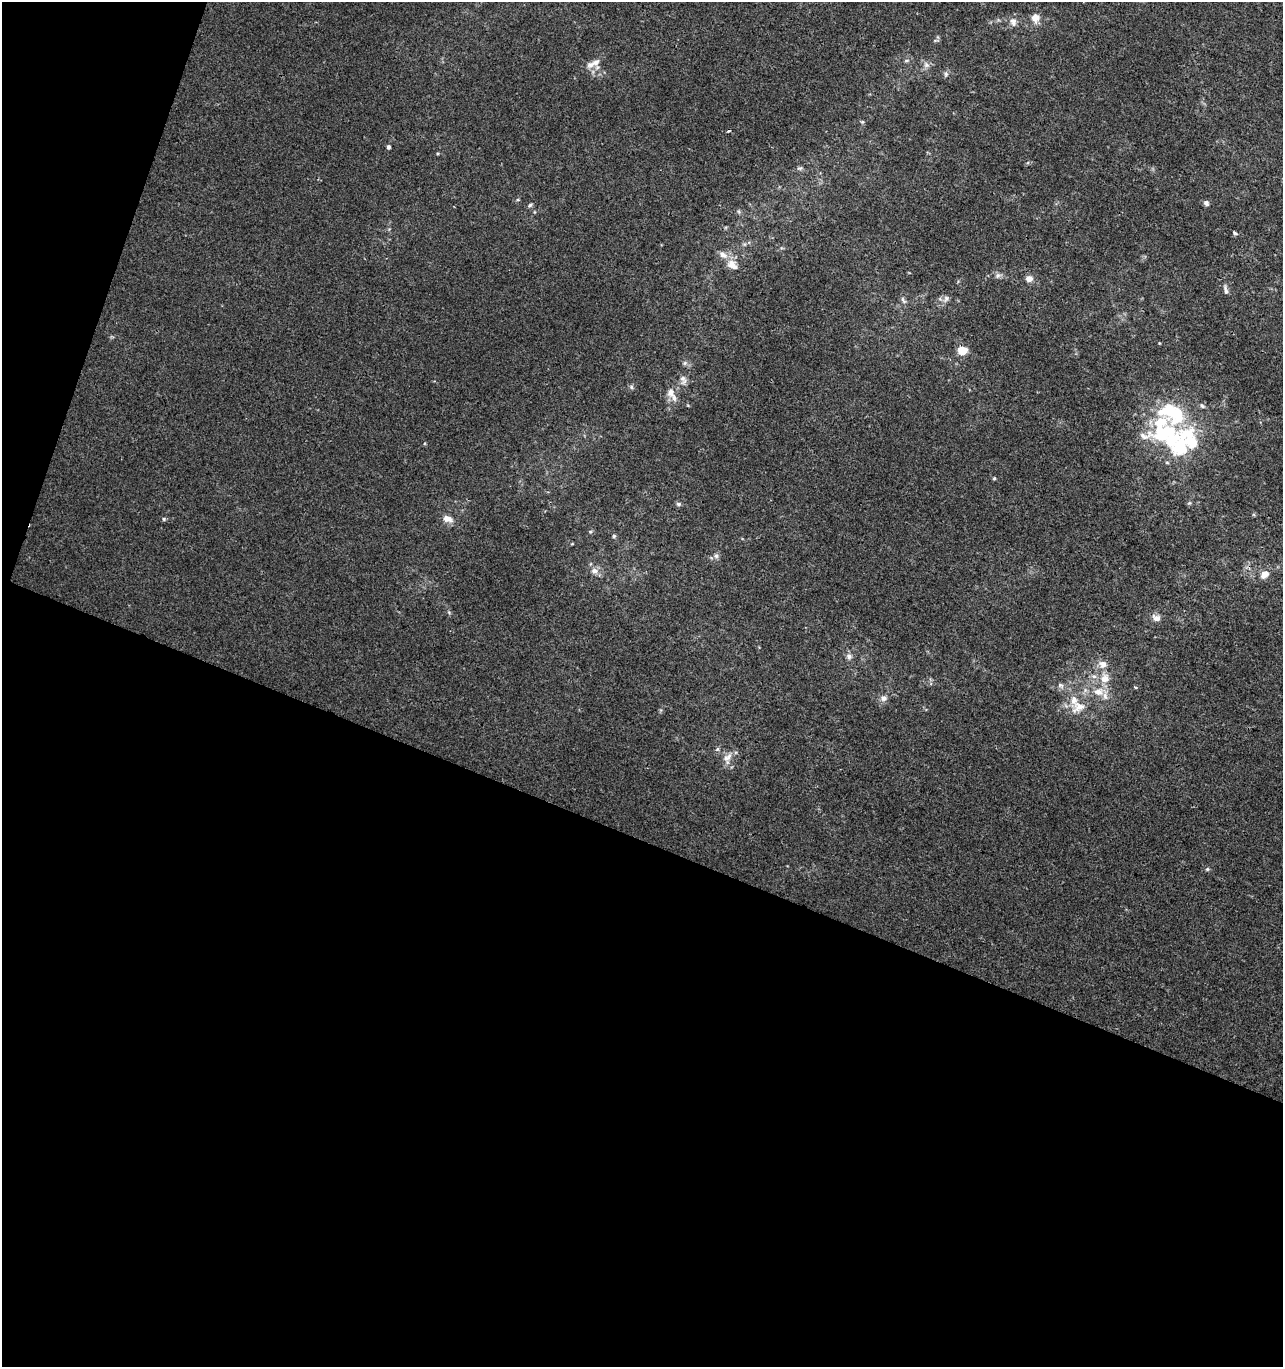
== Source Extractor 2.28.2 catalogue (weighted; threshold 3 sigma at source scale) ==
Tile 3 of 2 x 2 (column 1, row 2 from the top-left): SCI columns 109-1389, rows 1-1365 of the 2795 x 2730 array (HDU 1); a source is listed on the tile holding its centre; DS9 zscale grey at full resolution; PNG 1285 x 1369 px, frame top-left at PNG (2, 2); no overlay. Shown black and unused: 42% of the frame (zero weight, under 2 of 3 exposures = <1% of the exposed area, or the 3 px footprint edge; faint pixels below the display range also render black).
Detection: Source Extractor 2.28.2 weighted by HDU 2 'WHT'; one run over the whole footprint, this tile lists its part. Background 3.84e-04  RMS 0.0042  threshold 0.0188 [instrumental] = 3 sigma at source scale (4.5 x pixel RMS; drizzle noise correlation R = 1.50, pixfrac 1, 0.0396/0.0396 arcsec/px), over >= 5 px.
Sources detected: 55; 2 cosmic-ray / hot-pixel residue — not listed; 10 inside a brighter listed object's ellipse — not listed separately; the other 43 listed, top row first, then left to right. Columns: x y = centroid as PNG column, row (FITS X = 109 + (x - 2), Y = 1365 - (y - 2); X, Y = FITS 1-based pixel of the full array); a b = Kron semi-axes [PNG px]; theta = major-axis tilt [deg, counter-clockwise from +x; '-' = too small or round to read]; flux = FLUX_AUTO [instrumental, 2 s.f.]
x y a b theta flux
1035 18 9 9 - 3.8
1013 22 12 8 -77 2.3
906 60 7 3 19 0.61
590 65 12 9 26 2.8
926 65 9 7 -52 1.7
946 74 7 6 - 0.97
862 122 6 3 17 0.48
388 147 4 4 - 1.1
800 168 9 5 10 0.94
1206 203 8 6 -50 1.2
530 205 8 5 38 0.82
1234 233 4 3 - 1.3
732 265 17 11 -38 4.6
998 275 9 7 13 1.4
1029 279 8 7 - 2.7
1225 290 15 5 -79 1.4
946 299 9 7 66 1.5
903 300 12 4 -55 1.1
1159 343 4 3 - 0.31
962 350 11 9 -2 5.2
685 363 6 6 - 0.9
683 380 14 9 -83 2.4
631 387 6 5 - 0.8
671 392 13 10 -72 4
1182 443 51 33 53 39
994 478 5 4 - 0.47
678 504 7 5 -22 0.8
164 519 5 4 - 0.61
448 519 14 9 -18 3.1
614 536 5 4 - 0.54
716 556 6 6 - 1.1
595 571 10 8 -15 2.5
1264 574 12 9 36 3.4
1156 618 12 8 -28 2.4
849 656 8 7 - 1.6
1105 678 15 12 -87 6.1
1060 685 8 6 -16 1.3
1098 692 14 9 -17 4.5
884 698 9 8 - 2
1079 707 20 13 28 6.6
717 749 6 4 42 1.1
727 758 18 11 69 3.8
1207 869 6 5 - 0.56